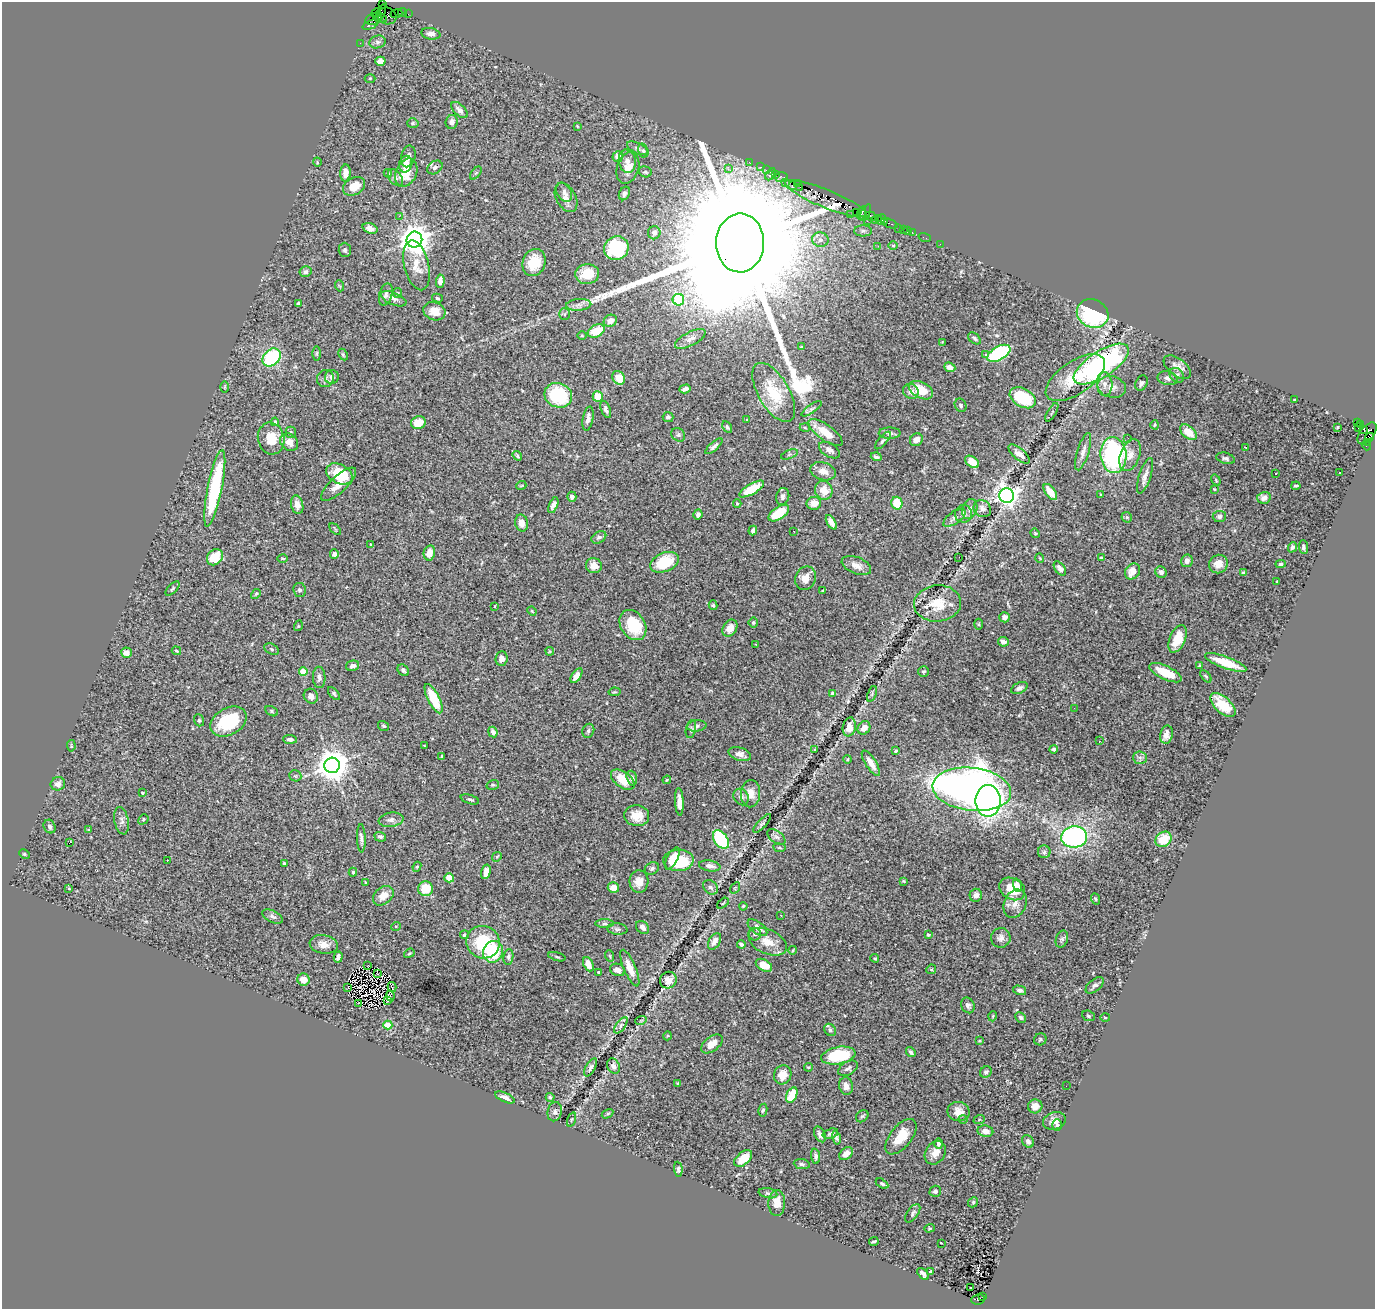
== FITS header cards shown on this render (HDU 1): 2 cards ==
NAXIS1  =                 1373
NAXIS2  =                 1307

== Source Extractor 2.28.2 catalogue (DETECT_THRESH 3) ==
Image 1373 x 1307 px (HDU 1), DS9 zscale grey, 1 PNG px = 1 image px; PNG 1377 x 1311 px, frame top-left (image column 1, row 1307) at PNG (2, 2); each listed source drawn as its Kron ellipse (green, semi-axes under 4 px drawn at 4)
Background 2.53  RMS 0.057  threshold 0.172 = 3 sigma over >= 5 px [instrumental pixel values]
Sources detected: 460; all 460 listed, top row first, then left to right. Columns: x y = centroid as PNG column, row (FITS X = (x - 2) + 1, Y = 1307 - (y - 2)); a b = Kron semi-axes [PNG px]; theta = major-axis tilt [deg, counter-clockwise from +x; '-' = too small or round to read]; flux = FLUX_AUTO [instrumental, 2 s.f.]
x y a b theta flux
383 3 3 2 - 50
402 12 4 2 - 150
376 13 5 2 - 60
381 13 9 4 66 520
396 14 6 2 20 170
408 14 2 2 - 36
387 16 9 8 - 1100
380 18 7 2 -20 530
373 19 8 5 20 860
370 25 8 2 23 150
431 34 9 5 -9 19
377 42 8 6 14 13
360 43 2 2 - 49
380 61 5 4 - 21
370 78 5 3 - 3.5
460 110 10 5 -43 19
452 122 7 6 - 23
413 123 5 5 - 6.1
577 126 3 2 - 2.8
637 148 11 5 -26 12
643 150 7 5 -73 7.8
408 156 11 7 76 22
618 157 5 5 - 24
627 161 12 8 -79 25
317 162 4 3 - 3.2
749 162 2 2 - 59
406 164 8 6 77 29
435 167 8 6 33 13
760 167 3 2 - 180
628 168 16 11 72 45
728 169 3 3 - 9
766 170 2 2 - 64
645 172 6 5 - 7.6
345 173 8 5 88 33
388 173 4 3 - 6.1
406 173 15 10 65 86
476 173 7 4 53 6.3
770 174 6 3 59 550
775 175 3 2 - 180
395 177 9 6 -52 14
782 177 6 5 - 270
785 183 3 2 - 160
797 183 4 3 - 260
354 186 12 8 32 60
792 186 4 3 - 350
800 187 4 2 - 66
564 192 10 7 -58 15
624 193 7 5 64 16
566 198 16 9 -61 29
826 199 44 9 -22 6000
856 212 2 2 - 170
862 213 7 3 74 390
866 213 9 4 67 180
850 214 2 2 - 42
399 216 2 2 - 83
871 216 5 3 - 280
878 218 2 2 - 190
881 219 5 3 - 170
875 220 3 2 - 200
867 221 3 2 - 350
885 221 3 2 - 150
889 223 9 3 -22 410
370 228 8 5 -20 21
898 229 3 2 - 37
903 229 3 2 - 130
907 230 3 2 - 100
863 231 9 5 0 12
654 233 6 6 - 11
912 233 3 2 - 100
925 238 6 2 -18 63
414 240 8 8 - 6100
820 240 8 7 - 18
740 243 29 24 89 320000
940 244 2 2 - 38
893 245 4 3 - 3.8
878 246 3 3 - 2.9
616 248 12 11 - 240
345 250 7 6 - 9.7
534 262 14 11 68 95
416 265 25 12 -76 62
305 272 6 5 - 9.8
587 274 12 10 4 90
440 281 7 4 85 25
340 286 5 3 - 4
397 293 5 4 - 4.3
386 295 11 6 74 15
437 298 5 4 - 5
394 299 13 6 -23 18
678 300 6 5 - 300
298 304 4 3 - 9.2
579 305 12 6 4 17
434 311 11 9 -19 49
564 314 6 5 - 6.2
1093 314 16 14 -29 380
610 321 7 6 - 36
596 331 9 6 25 97
582 336 5 3 - 3.5
974 338 7 5 -40 8.2
690 339 17 7 26 24
942 342 4 4 - 3.1
801 347 3 2 - 2.6
999 353 13 6 29 430
317 354 7 3 90 4.7
986 354 3 3 - 11
343 355 6 4 -63 5.6
272 357 10 7 45 300
1101 364 32 13 33 950
950 367 6 4 -23 21
1177 367 16 8 -38 28
1177 375 8 6 -48 12
332 377 7 6 - 17
618 378 7 6 - 57
1075 378 34 16 34 140
1167 378 10 6 -12 15
325 379 9 8 - 17
1141 383 8 5 63 10
1105 384 12 7 -87 24
224 387 5 3 - 3.7
1112 387 14 10 -15 31
685 389 6 4 17 13
921 390 13 8 -26 89
911 391 8 7 - 22
774 392 33 15 -60 150
558 395 14 12 -21 250
598 397 5 5 - 78
1023 398 14 9 -30 160
1295 400 4 2 - 4.3
961 405 7 5 -62 9.3
606 409 9 4 -69 12
812 409 12 4 35 10
1052 412 10 2 60 4.9
668 417 5 5 - 11
588 419 12 5 80 20
747 420 3 3 - 9.7
275 422 4 4 - 11
1357 422 3 2 - 600
418 423 7 6 - 66
1360 424 4 3 - 110
1155 425 4 4 - 3.9
727 427 6 4 -61 7.2
1337 427 3 2 - 5
805 428 5 3 - 3.5
1358 428 2 2 - 40
1364 430 4 3 - 910
291 432 5 5 - 5.2
1189 432 10 6 -41 58
826 433 20 8 -36 69
890 433 11 5 0 14
1367 433 13 7 52 1600
678 435 7 6 - 8.3
1369 437 4 3 - 740
271 438 16 13 -77 76
1128 438 2 2 - 5.5
883 440 11 4 49 8.5
916 440 7 6 - 26
289 442 9 8 - 31
1368 442 4 4 - 120
1366 445 5 3 - 190
714 446 11 4 42 12
1246 448 4 3 - 5.6
829 450 12 6 -32 19
1083 452 19 6 73 22
789 454 9 3 21 5.1
1019 454 13 5 -39 24
1113 455 18 13 -84 520
1130 455 17 9 70 35
517 456 5 3 - 5.2
876 457 5 3 - 8.9
1226 458 9 5 -15 11
972 462 8 5 -34 53
823 471 13 8 -17 36
1276 473 3 2 - 7.1
1339 473 3 2 - 5.9
339 474 14 9 -28 160
1145 476 18 6 72 24
1216 480 6 3 -55 3.9
339 484 23 8 43 47
521 486 5 3 - 3
1296 486 4 3 - 6.1
215 488 39 7 79 360
752 489 14 5 30 110
1214 489 3 2 - 3.1
824 490 9 8 - 56
1050 492 9 5 -53 58
1007 495 7 7 - 2600
1101 495 4 3 - 4
783 496 8 6 75 15
572 497 5 4 - 17
1264 498 7 6 - 22
737 503 4 4 - 4.1
814 503 7 6 - 40
897 503 6 5 - 90
297 505 9 6 -78 26
553 505 8 4 69 17
970 509 10 7 68 15
982 509 9 8 - 18
779 513 12 6 33 110
698 514 5 4 - 14
963 514 9 8 - 20
1219 516 6 5 - 10
1127 517 5 5 - 5.9
954 518 13 6 35 17
831 522 8 4 -61 25
522 523 8 6 -77 31
335 529 7 3 -45 4.4
753 531 5 3 - 10
794 531 2 2 - 3.7
1035 533 5 4 - 4.3
599 537 8 5 30 11
370 544 4 3 - 2.8
1292 547 5 4 - 8.9
1303 547 7 4 -85 8.7
429 553 7 5 79 34
334 554 5 4 - 16
215 557 9 7 47 89
959 557 2 2 - 16
283 558 5 2 - 4
1040 558 5 3 - 3.1
1101 558 4 3 - 4.3
1187 561 6 5 - 20
665 562 15 9 22 140
1218 564 9 9 - 43
1281 564 5 4 - 7.1
856 565 15 8 -21 32
594 566 8 7 - 38
1060 568 8 5 -53 20
1133 571 8 7 - 40
1161 572 6 5 - 17
1243 573 4 4 - 5.1
805 578 12 10 68 35
1277 582 3 2 - 2.9
173 589 9 4 45 6.7
300 590 7 6 - 10
823 591 3 2 - 4
256 594 5 4 - 5.2
938 603 23 18 5 87
713 605 5 4 - 7.5
495 606 3 2 - 2.4
532 611 5 4 - 4.4
1004 617 5 5 - 14
753 622 5 5 - 5.4
979 624 5 3 - 4
633 625 16 12 -55 150
298 626 5 3 - 3.9
730 628 9 6 59 40
1178 639 14 8 67 72
1003 642 5 4 - 19
756 644 2 2 - 3.3
272 649 8 5 -27 7.4
176 651 5 3 - 4.1
550 651 4 4 - 4
126 653 5 5 - 27
501 658 7 6 - 22
1226 663 22 6 -20 95
353 666 7 5 14 16
1199 666 3 3 - 5.1
403 670 6 5 - 8.9
303 672 4 4 - 69
924 672 5 5 - 6
1165 673 18 6 -25 78
576 676 8 4 56 27
1206 676 7 4 -51 5.3
319 677 11 6 -87 16
1019 688 9 5 24 12
614 692 6 4 10 4.8
832 693 3 3 - 4.7
334 694 8 4 -49 6.7
872 694 8 4 69 7
311 696 7 7 - 20
434 699 16 5 -63 150
1223 705 15 8 -43 93
1074 708 2 2 - 9.6
272 711 7 4 -29 6.3
199 720 6 5 - 6.1
228 722 19 13 29 190
383 726 6 4 -34 5.9
697 726 10 5 7 11
849 727 9 6 79 33
864 728 7 6 - 26
691 729 9 5 79 7.6
588 731 7 5 68 9.5
493 732 5 4 - 20
1166 735 9 6 81 22
290 739 7 4 -2 13
1099 741 3 2 - 3.4
424 745 3 2 - 2.2
71 746 6 2 -85 3.4
815 749 3 3 - 33
1054 749 4 3 - 6.8
895 751 3 3 - 5.7
740 754 11 6 -17 23
441 757 4 2 - 4.1
1140 758 7 6 - 12
848 759 4 3 - 2.9
871 763 15 5 -57 35
332 765 8 7 - 7100
295 776 6 5 - 6
632 778 7 5 -74 14
623 780 13 7 -36 74
667 780 4 3 - 4.1
58 784 7 6 - 16
493 785 6 5 - 5.3
972 789 39 21 -7 2800
142 793 3 2 - 4.9
750 794 14 9 88 43
741 797 8 7 - 16
470 799 9 4 -17 7.8
988 801 16 12 -90 1600
679 802 14 4 -87 28
637 816 12 10 -5 52
143 819 5 4 - 6.5
391 820 12 7 7 19
122 821 14 7 -78 18
762 823 12 4 47 8.9
50 826 7 5 -63 9.4
89 830 3 2 - 3.2
380 837 6 4 -17 10
776 837 10 6 -36 13
1074 837 13 10 6 790
361 838 14 4 -88 13
1163 839 8 7 - 100
721 840 10 6 -54 260
69 843 4 2 - 27
779 848 6 3 -9 4.7
1044 852 6 6 - 8.7
25 854 5 4 - 5.2
497 857 5 4 - 4.5
672 858 12 5 62 52
167 860 2 2 - 7.4
678 860 15 11 3 150
284 863 3 3 - 6.6
710 866 11 5 -9 18
417 867 5 4 - 5.1
652 868 7 6 - 9.1
353 872 4 3 - 4.8
486 872 7 4 75 31
449 878 5 4 - 53
639 881 11 9 88 39
904 881 3 2 - 4.1
366 882 3 2 - 4.4
1017 885 7 4 -72 16
710 887 8 6 -43 13
69 888 4 3 - 3.7
613 888 6 5 - 43
735 888 6 4 56 4.1
426 889 7 7 - 110
1012 889 13 10 -30 95
976 895 6 6 - 16
383 896 11 8 40 45
1095 899 6 3 -69 4.5
723 903 7 3 38 4.4
1015 904 15 11 68 37
743 906 4 3 - 3.7
781 915 3 2 - 7.1
273 916 11 5 -24 12
605 924 9 4 0 9.6
396 926 5 3 - 3.4
643 927 7 5 -46 17
757 928 11 6 -37 30
617 929 10 5 -5 12
755 934 6 6 - 12
928 934 3 3 - 8.5
464 935 4 4 - 7.8
1001 938 10 9 - 20
1062 939 9 6 72 9.4
714 941 9 5 59 24
483 942 17 16 - 210
768 942 20 12 -25 64
324 944 14 9 -9 35
741 944 4 3 - 9.9
793 950 4 3 - 3.1
493 952 11 9 66 170
409 953 5 4 - 5.1
610 956 6 3 -71 4.3
338 957 6 3 74 12
508 957 8 5 81 8.7
557 957 9 3 -15 4.9
875 958 4 4 - 4.3
588 964 7 5 -66 30
764 965 9 5 -29 52
368 966 3 2 - 4.3
630 968 20 6 -67 47
931 969 5 4 - 5
618 970 8 6 -19 20
599 972 3 3 - 4.9
377 974 2 2 - 3.3
303 980 6 6 - 41
668 980 9 8 - 27
1095 985 10 6 40 14
392 987 5 2 - 7.9
348 988 3 2 - 2.9
1020 990 6 4 -14 13
390 996 5 4 - 0.94
387 1001 4 2 - 5.3
358 1003 2 2 - 1.4
968 1005 8 6 -64 13
993 1016 5 3 - 3.3
1088 1016 6 5 - 5.7
1020 1017 6 4 -45 7.4
1105 1018 5 3 - 3.3
641 1020 6 3 19 4.2
388 1025 4 4 - 110
621 1025 9 4 55 13
830 1030 7 5 -47 9.2
667 1036 4 3 - 3.2
1040 1039 6 6 - 6.6
979 1041 3 2 - 3.3
712 1044 12 7 38 38
911 1052 5 3 - 7.4
838 1055 17 8 11 210
613 1066 8 6 -63 19
591 1067 10 5 60 11
809 1067 5 3 - 3.6
848 1068 11 6 30 14
986 1072 6 5 - 8.3
783 1075 10 8 64 49
678 1083 4 3 - 4.9
846 1086 9 7 -79 24
1066 1086 2 2 - 10
792 1095 8 5 64 110
505 1097 10 4 -24 16
550 1097 4 3 - 6.2
1035 1106 7 7 - 28
763 1110 6 4 77 7.3
555 1112 10 7 76 15
959 1112 11 9 -11 34
607 1114 6 4 32 5.3
862 1116 7 5 42 6.9
571 1119 7 3 71 5.7
963 1119 4 3 - 3.9
979 1120 6 3 21 4.8
1054 1121 12 8 16 28
1057 1125 6 5 - 6.8
985 1131 8 5 -7 30
830 1133 8 4 17 9.6
820 1134 8 5 -63 14
901 1137 21 10 51 76
836 1138 7 4 -78 9.1
1028 1141 7 5 -55 11
939 1143 5 4 - 12
935 1153 12 9 58 35
846 1154 8 5 41 29
816 1156 7 4 -84 11
743 1158 10 6 40 68
802 1164 8 5 -8 8.9
678 1169 7 4 -86 7.2
882 1184 7 4 -31 6.9
935 1191 6 5 - 13
768 1193 9 5 -12 8.7
973 1202 5 4 - 4.8
777 1203 13 8 88 42
913 1213 10 5 55 9.9
929 1228 5 4 - 4.3
874 1241 5 3 - 6.7
942 1243 3 2 - 3.5
931 1272 4 3 - 7.6
923 1274 7 4 -47 12
970 1288 3 2 - 9.4
983 1296 3 3 - 540
978 1299 7 5 10 910
At the frame edge (FLAGS 8, measured only in part): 1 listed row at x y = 383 3